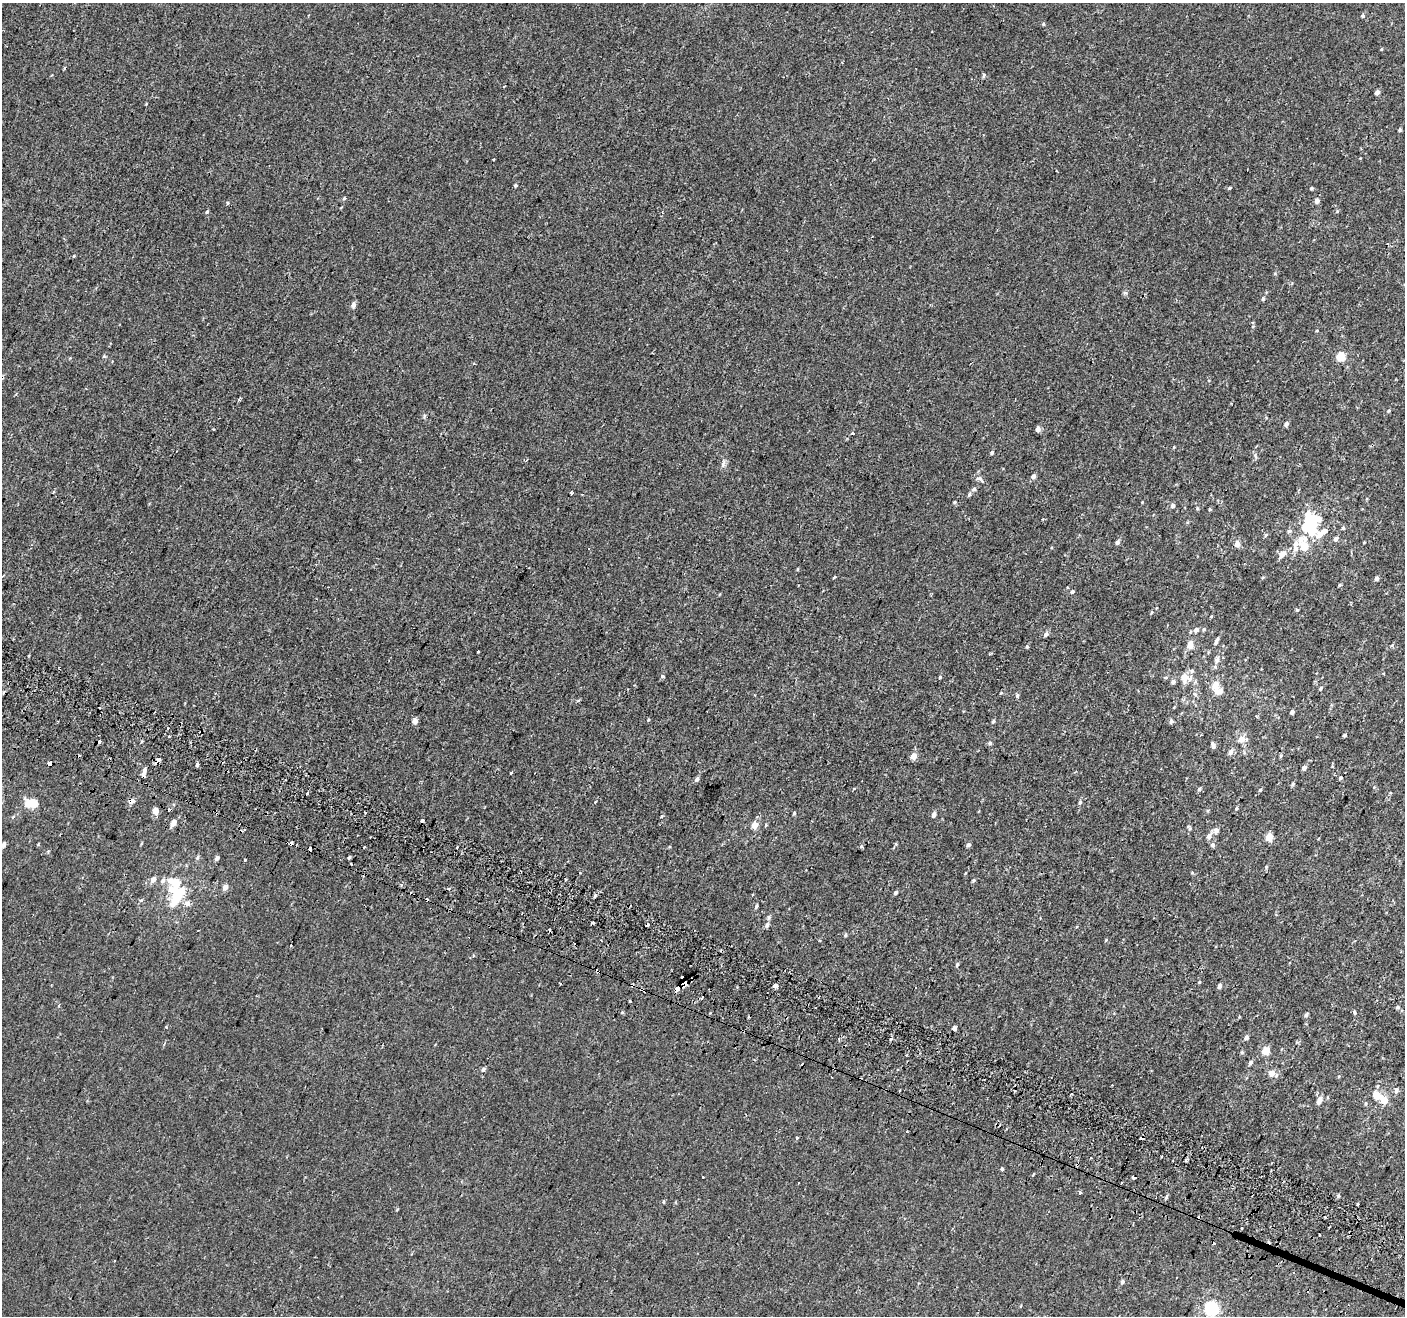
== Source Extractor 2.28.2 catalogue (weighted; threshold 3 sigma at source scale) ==
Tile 6 of 4 x 4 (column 2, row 2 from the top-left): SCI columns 1458-2860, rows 2889-4202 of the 5714 x 5845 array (HDU 1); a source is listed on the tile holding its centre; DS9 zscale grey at full resolution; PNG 1407 x 1318 px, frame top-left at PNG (2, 3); no overlay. Shown black and unused: <1% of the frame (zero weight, under 2 of 3 exposures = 3% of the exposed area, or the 3 px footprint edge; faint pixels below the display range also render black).
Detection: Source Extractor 2.28.2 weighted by HDU 2 'WHT'; one run over the whole footprint, this tile lists its part. Background 0.00182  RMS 0.0034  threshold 0.0152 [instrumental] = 3 sigma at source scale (4.5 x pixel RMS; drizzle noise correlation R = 1.50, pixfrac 1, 0.0396/0.0396 arcsec/px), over >= 5 px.
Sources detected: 214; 3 inside a brighter object's white glare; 25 cosmic-ray / hot-pixel residue — not listed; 11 inside a brighter listed object's ellipse — not listed separately; the other 175 listed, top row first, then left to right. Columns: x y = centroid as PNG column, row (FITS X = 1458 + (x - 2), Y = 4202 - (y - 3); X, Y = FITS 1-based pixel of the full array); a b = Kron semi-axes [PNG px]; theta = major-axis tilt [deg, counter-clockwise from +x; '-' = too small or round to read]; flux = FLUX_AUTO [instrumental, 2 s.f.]
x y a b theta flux
1362 16 5 5 - 0.51
1043 24 4 4 - 0.31
1381 49 5 3 - 0.24
984 75 4 3 - 0.78
1377 92 4 4 - 1.5
1400 130 4 3 - 0.41
493 159 3 3 - 0.88
515 185 4 4 - 0.45
1230 188 3 3 - 0.85
1311 188 4 4 - 0.31
344 198 5 3 - 0.3
1317 201 4 4 - 1.5
228 203 4 3 - 0.66
1337 211 5 3 - 0.26
207 212 5 4 - 0.38
1125 293 6 4 -1 0.42
1263 299 5 4 - 0.48
353 305 6 5 - 1.2
1317 331 4 2 - 0.22
1341 356 5 5 - 9.9
1389 411 5 4 - 0.39
1286 424 5 4 - 0.89
1038 429 5 5 - 1.4
852 433 4 3 - 1.3
1174 447 4 3 - 0.23
992 452 4 4 - 0.51
1033 476 5 4 - 1.1
979 479 12 7 -25 0.95
974 489 5 5 - 0.51
53 492 4 3 - 0.27
571 493 3 3 - 1
969 494 6 5 - 0.57
955 502 4 3 - 0.34
1173 505 5 5 - 0.85
1197 508 5 3 - 0.32
1210 509 4 3 - 0.33
1310 518 15 11 60 8.6
1343 528 5 4 - 0.39
1289 531 6 5 - 0.54
1322 533 23 9 35 3.9
1266 535 6 4 88 0.36
1302 538 16 9 13 2.9
1336 539 6 5 - 0.9
1117 542 6 5 - 0.71
1237 544 4 4 - 2.6
1304 546 8 6 -70 4.5
1296 549 9 7 -88 1.4
1283 554 9 6 47 2
798 569 5 3 - 0.27
834 577 3 2 - 0.52
1376 578 4 4 - 1.2
1340 585 5 4 - 0.37
1072 592 5 4 - 0.48
1297 610 4 3 - 0.42
1152 612 5 3 - 0.28
1204 629 6 4 88 0.45
1196 630 7 6 - 1.1
1046 634 6 5 - 0.82
1216 641 11 4 67 0.85
1190 645 7 6 - 2.9
1027 646 4 4 - 0.36
478 652 3 2 - 0.43
1217 660 8 6 64 1.1
1192 671 7 6 - 0.71
663 676 3 3 - 1.5
940 677 4 4 - 0.34
1185 677 9 7 -44 4.3
1173 682 5 5 - 0.92
1215 685 9 8 - 2.8
1321 688 5 4 - 0.42
1001 693 4 3 - 0.22
754 695 3 2 - 0.21
1017 695 5 5 - 0.51
1292 712 4 4 - 0.71
1256 716 3 3 - 0.38
648 720 4 3 - 0.26
415 721 4 4 - 1.9
993 721 5 4 - 0.39
1171 721 5 5 - 0.74
1344 735 3 3 - 0.56
1241 739 6 6 - 2.5
990 743 5 4 - 0.52
1214 746 6 5 - 0.56
1231 752 6 5 - 1.2
914 756 5 5 - 2.7
159 760 4 3 - 4
50 764 4 3 - 1.9
197 764 4 3 - 0.63
1304 768 5 4 - 1.1
144 771 10 4 73 1.1
511 773 3 3 - 0.66
1340 778 5 4 - 0.42
697 779 6 5 - 0.7
1293 784 5 4 - 0.41
1199 789 5 5 - 0.51
1260 790 4 4 - 0.35
307 793 3 2 - 0.85
131 801 7 6 - 1.2
1080 802 6 4 71 0.58
28 803 7 5 -68 3.5
34 803 5 5 - 6.8
1236 808 5 3 - 0.34
155 811 4 4 - 3.5
794 813 4 4 - 0.37
934 814 5 4 - 1.2
13 817 5 4 - 0.47
422 820 3 3 - 2.9
173 823 5 4 - 2.5
754 825 5 4 - 3.5
1189 828 7 4 -52 0.4
1216 831 8 7 - 1
357 835 3 2 - 0.26
1209 836 8 6 60 1.2
1269 837 5 4 - 5.3
290 843 6 4 -16 2.8
4 845 5 4 - 0.86
968 845 5 4 - 0.73
1213 845 6 6 - 0.64
457 848 2 2 - 0.27
310 849 4 3 - 2.4
349 857 3 3 - 1.5
197 858 6 4 69 0.51
217 858 5 4 - 0.77
244 860 3 3 - 3.6
1266 867 4 4 - 0.31
153 880 6 5 - 1.4
973 880 5 4 - 0.42
175 883 26 12 -42 6.9
402 885 4 3 - 0.41
225 887 5 4 - 1.9
896 892 5 4 - 0.52
595 895 4 3 - 0.76
187 903 8 7 - 1.2
756 906 5 4 - 0.58
768 917 6 5 - 0.54
593 922 4 3 - 1.3
767 925 7 5 65 0.76
845 935 5 3 - 0.34
291 945 3 2 - 0.22
957 965 5 4 - 0.55
597 971 4 3 - 1.6
1199 982 4 4 - 0.27
685 984 5 4 - 7.8
775 985 4 4 - 4.3
1219 986 4 4 - 1
678 988 5 3 - 8.6
643 990 5 3 - 0.46
630 1001 3 3 - 0.66
1397 1007 5 5 - 0.55
1355 1012 5 3 - 0.47
1306 1015 5 5 - 0.49
748 1016 3 3 - 0.58
954 1028 4 4 - 1.2
1246 1037 5 5 - 0.9
1266 1050 5 5 - 5.9
1250 1062 6 4 48 0.7
483 1070 5 5 - 0.72
1271 1073 7 6 - 2.2
900 1090 3 2 - 0.29
1396 1090 9 5 76 0.77
1377 1095 9 7 -43 4.1
1319 1100 10 5 67 1.6
797 1138 3 3 - 0.9
1186 1160 3 2 - 0.57
1001 1169 3 3 - 4.4
1033 1175 3 2 - 0.57
703 1177 3 3 - 0.84
1134 1177 4 3 - 3.4
1080 1192 3 3 - 1.4
1166 1197 5 4 - 0.5
1357 1204 3 2 - 0.4
1319 1234 3 3 - 0.82
1293 1273 3 2 - 0.25
1122 1282 5 4 - 0.61
1212 1309 6 6 - 47
Overlapping masked pixels (flux is a lower limit): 10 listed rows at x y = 159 760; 50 764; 144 771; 131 801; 290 843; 310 849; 597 971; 685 984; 678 988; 643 990
Unlisted compact peaks at least as high as the median listed source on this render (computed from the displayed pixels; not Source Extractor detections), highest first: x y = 723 464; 104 356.